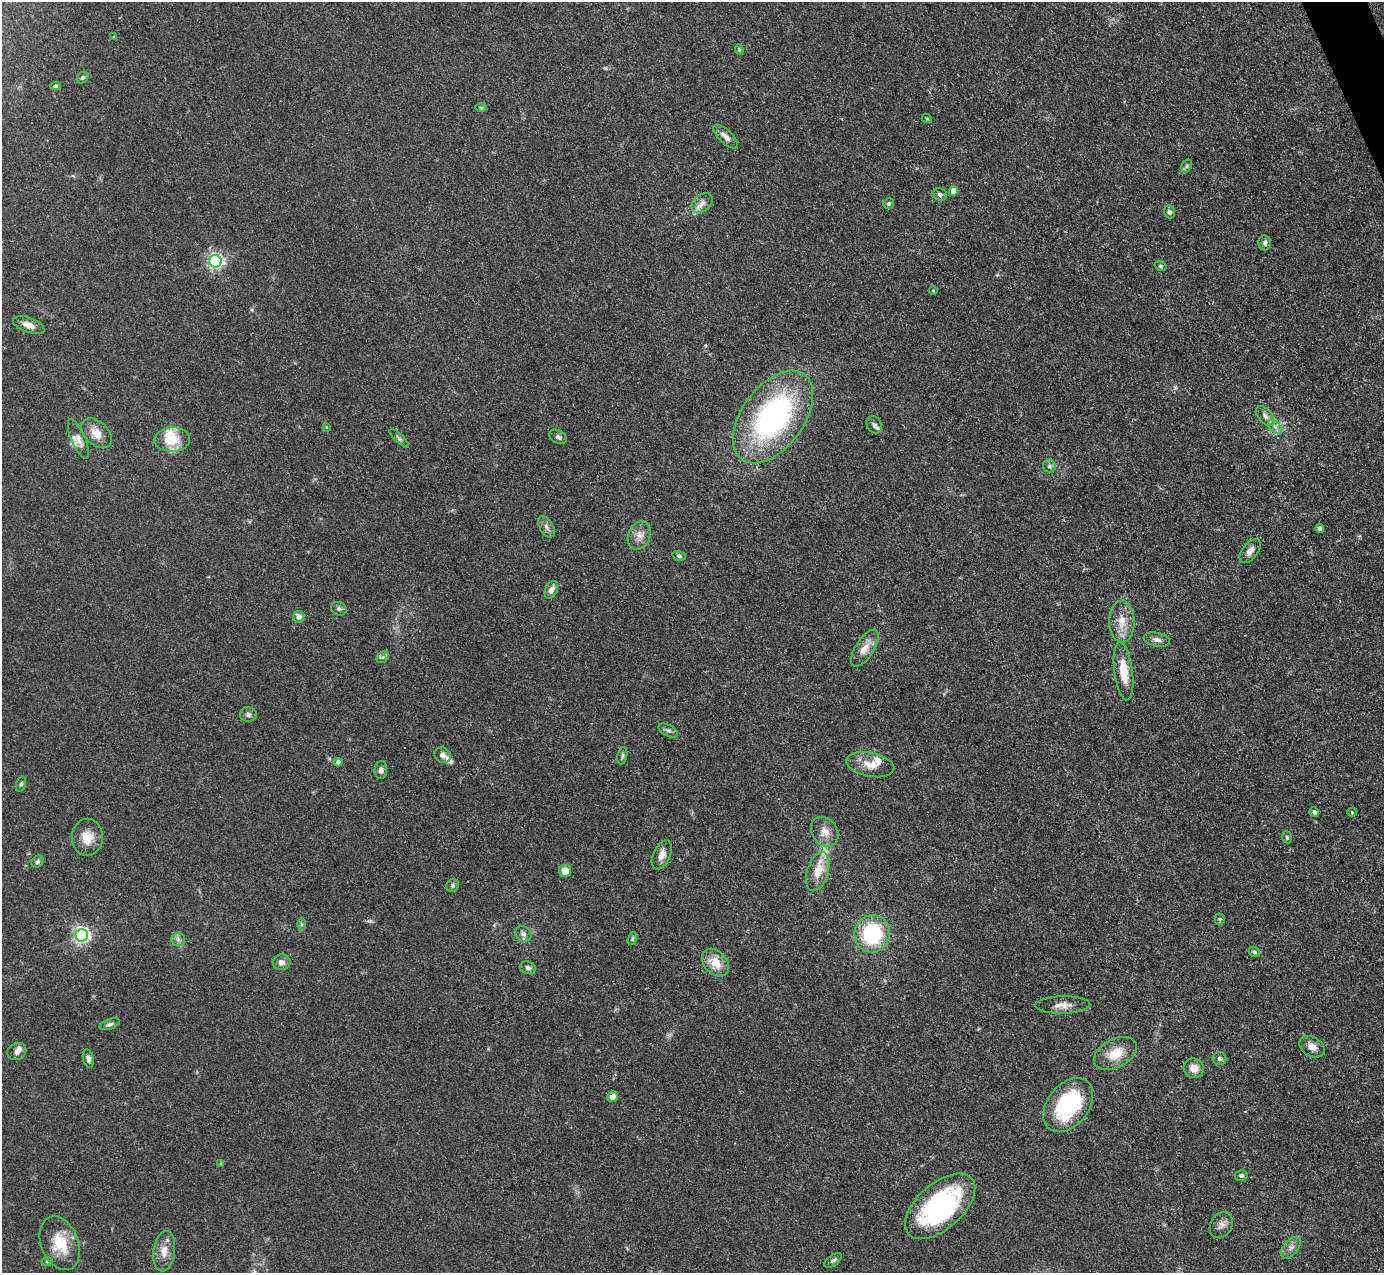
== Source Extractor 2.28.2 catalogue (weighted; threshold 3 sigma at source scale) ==
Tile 10 of 4 x 4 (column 2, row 3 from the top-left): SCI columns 1384-2765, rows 1554-2824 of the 5531 x 5521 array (HDU 1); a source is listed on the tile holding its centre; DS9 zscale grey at full resolution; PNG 1386 x 1275 px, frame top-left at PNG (2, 2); each listed source drawn as its Kron ellipse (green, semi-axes under 4 px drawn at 4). Shown black and unused: <1% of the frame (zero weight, under 3 of 4 exposures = <1% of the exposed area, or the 3 px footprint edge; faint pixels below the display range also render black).
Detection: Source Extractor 2.28.2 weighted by HDU 2 'WHT'; one run over the whole footprint, this tile lists its part. Background 0.106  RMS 0.0066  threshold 0.0298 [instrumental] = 3 sigma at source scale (4.5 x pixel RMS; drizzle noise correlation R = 1.50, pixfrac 1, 0.05/0.05 arcsec/px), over >= 5 px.
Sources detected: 98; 1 too faint to see at this stretch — neither listed nor drawn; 7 inside a brighter listed object's ellipse — not listed separately; the other 90 listed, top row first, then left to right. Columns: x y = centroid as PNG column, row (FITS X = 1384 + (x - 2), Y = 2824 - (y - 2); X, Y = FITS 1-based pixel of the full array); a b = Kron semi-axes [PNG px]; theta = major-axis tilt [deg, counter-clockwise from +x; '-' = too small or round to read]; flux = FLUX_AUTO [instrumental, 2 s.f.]
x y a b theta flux
114 37 3 3 - 0.56
739 50 5 4 - 0.85
82 78 6 5 - 1.4
55 86 5 4 - 1.1
481 108 6 4 -1 0.9
927 119 5 3 - 0.6
726 137 15 6 -43 4.1
1187 166 7 5 60 1.1
953 191 4 4 - 6.9
940 194 7 6 - 2
702 203 12 8 37 4.1
889 204 6 5 - 1.6
1169 212 6 5 - 2
1265 243 7 6 - 1.7
216 261 6 6 - 180
1161 266 6 4 -17 1.1
933 291 4 3 - 0.57
29 325 16 7 -19 5
1265 416 12 6 -49 3.1
773 417 53 31 53 160
874 425 9 7 -59 2.6
326 427 4 3 - 0.6
1275 427 8 5 -45 2.4
96 433 18 11 -42 8.7
558 437 9 6 -30 2.2
399 438 13 4 -43 1.6
78 439 22 7 -67 4.3
172 439 18 12 2 19
1049 466 6 6 - 1.7
546 527 11 6 -59 2.8
1320 528 4 4 - 2.3
639 535 15 11 67 5.6
1250 551 14 7 53 4.3
679 556 7 5 -20 1.4
551 590 9 6 64 4.1
339 609 8 6 -26 1.7
299 617 6 5 - 4.1
1122 622 21 12 -89 11
1157 640 13 7 -10 3.3
865 648 21 9 57 8.7
383 657 7 5 43 1.4
1124 671 29 9 -82 14
248 715 8 7 - 2.1
668 730 10 5 -28 1.9
443 755 8 7 - 3.5
622 756 9 5 78 1.4
338 762 4 4 - 2.3
870 765 24 12 -11 9.7
381 770 9 6 85 2.4
21 784 8 5 74 1.3
1314 812 5 4 - 1.8
1352 812 5 4 - 0.63
825 832 16 12 -55 7.5
87 837 18 15 89 10
1287 837 6 5 - 1.1
662 855 16 8 65 5
37 862 7 5 44 1.3
565 871 6 6 - 7.6
818 871 20 10 72 13
453 885 7 6 - 1.5
1220 919 5 5 - 0.96
301 924 6 4 -90 1.2
523 934 9 7 -32 2.8
872 934 19 17 77 49
82 935 6 6 - 190
632 938 7 4 71 0.92
178 939 7 6 - 2.1
1254 952 6 5 - 1.3
282 962 9 8 - 3.3
715 963 16 11 -47 12
528 968 8 6 -17 2
1063 1005 27 8 1 6.3
110 1024 11 5 19 1.8
1312 1047 13 9 -31 5.3
17 1051 10 8 28 3.1
1115 1053 23 14 28 15
88 1058 9 5 -76 2.1
1219 1059 7 6 - 1.5
1194 1068 10 9 - 6.6
612 1097 5 5 - 5.9
1068 1105 30 20 51 62
221 1163 3 3 - 0.58
1241 1175 6 5 - 1.6
940 1206 42 22 41 110
1221 1225 14 10 58 4.3
60 1243 28 18 -68 19
1291 1248 12 7 50 3.6
164 1251 20 11 82 7.8
833 1260 10 5 37 1.7
47 1262 5 3 - 0.66